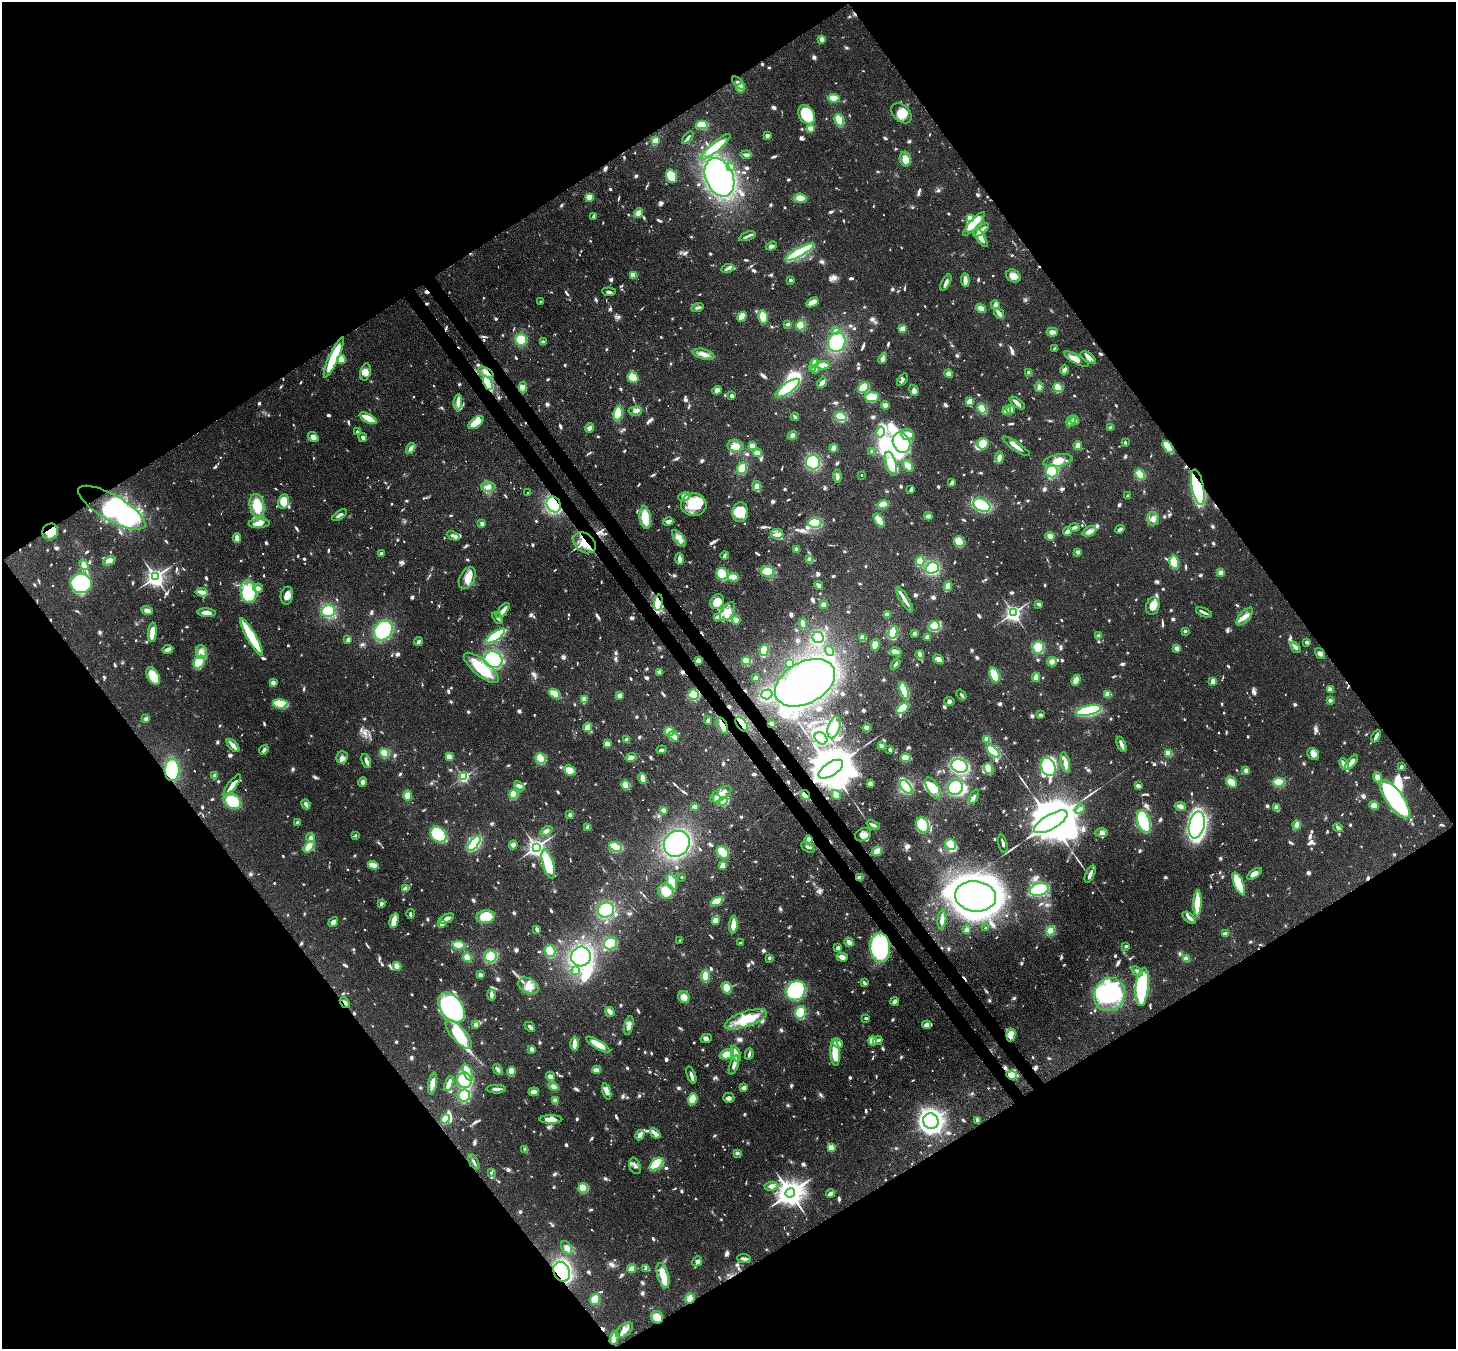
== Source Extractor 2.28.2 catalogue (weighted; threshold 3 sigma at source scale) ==
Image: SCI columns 79-5892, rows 347-5732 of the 5970 x 5942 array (HDU 1 of 3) = the unmasked area's bounding box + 8 px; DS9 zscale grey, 4 x 4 block average (1 PNG px = mean of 4 x 4 image px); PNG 1458 x 1351 px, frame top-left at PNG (2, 2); each listed source drawn as its Kron ellipse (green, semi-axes under 4 px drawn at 4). Shown black and unused: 50% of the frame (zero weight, under 3 of 4 exposures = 7% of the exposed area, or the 3 px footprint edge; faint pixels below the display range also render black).
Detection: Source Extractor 2.28.2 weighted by HDU 2 'WHT'. Background 0.0754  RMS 0.0038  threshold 0.0172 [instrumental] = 3 sigma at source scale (4.5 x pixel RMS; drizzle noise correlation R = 1.50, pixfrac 1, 0.05/0.05 arcsec/px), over >= 5 px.
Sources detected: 1600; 17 too faint to see at this stretch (4 x 4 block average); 27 inside a brighter object's white glare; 12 cosmic-ray / hot-pixel residue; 1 long thin detection or spike segment (spike, bleed or trail) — neither listed nor drawn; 22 coinciding with a brighter row at this scale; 107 inside a brighter listed object's ellipse — not listed separately; of the other 1414, all 500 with FLUX_AUTO >= 6.52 (the completeness limit of this list) listed and drawn (914 fainter detections not listed), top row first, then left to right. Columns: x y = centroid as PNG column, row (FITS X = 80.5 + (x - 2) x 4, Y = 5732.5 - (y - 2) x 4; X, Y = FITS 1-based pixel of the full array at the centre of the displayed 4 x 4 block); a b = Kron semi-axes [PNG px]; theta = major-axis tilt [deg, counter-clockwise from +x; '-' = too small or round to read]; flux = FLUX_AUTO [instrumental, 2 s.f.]
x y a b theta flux
821 39 4 4 - 9.9
738 83 8 3 -48 16
741 88 4 3 - 33
834 98 6 4 -6 26
901 113 12 8 -45 31
807 115 10 7 -56 140
839 120 6 4 -66 57
702 125 5 4 - 60
810 128 4 3 - 15
767 136 3 3 - 11
688 138 7 2 51 7.6
655 141 3 3 - 32
715 147 19 4 41 72
746 155 5 3 - 6.7
905 159 7 5 -80 26
730 166 4 2 - 6.6
671 176 7 5 -70 84
719 177 20 13 -66 460
589 197 4 3 - 22
800 198 6 4 -5 29
638 213 5 3 - 25
594 216 4 2 - 7
971 219 4 3 - 51
974 224 15 4 48 62
981 230 9 3 40 17
747 236 8 3 21 7.4
981 238 11 3 -58 28
771 246 6 4 22 9
800 252 16 4 29 180
727 269 6 2 22 9.5
633 275 3 3 - 35
1013 276 7 6 - 21
791 280 3 2 - 7.4
965 280 7 3 -84 16
946 283 9 3 61 11
609 292 6 2 -5 6.9
541 302 2 2 - 15
812 302 6 3 31 33
995 305 4 2 - 22
698 308 6 2 20 7.6
981 308 5 3 - 21
999 313 6 3 -52 16
742 317 5 4 - 40
763 317 7 5 -79 42
788 324 3 3 - 6.6
801 325 5 4 - 62
903 329 4 3 - 17
835 331 4 3 - 9.5
1052 332 5 4 - 12
521 340 6 6 - 62
543 342 3 3 - 6.9
837 342 10 8 71 140
1055 349 2 2 - 11
703 354 11 5 -14 19
334 357 22 5 66 130
1088 357 8 4 -35 13
341 359 4 3 - 29
883 359 5 3 - 15
1076 359 13 4 -28 22
814 363 4 2 - 28
823 365 7 3 2 21
812 368 3 3 - 9.6
815 369 4 3 - 13
1064 370 4 3 - 11
365 372 8 5 75 15
486 372 8 3 -30 12
1029 373 2 2 - 51
949 374 4 4 - 11
633 377 6 5 - 40
902 380 7 3 52 6.6
488 383 7 3 -65 86
822 383 6 2 48 28
523 387 5 4 - 10
1039 387 5 4 - 8.2
1058 387 4 4 - 55
787 388 15 5 35 150
863 388 6 5 - 54
717 390 5 4 - 12
914 390 6 4 -59 10
732 396 3 3 - 9
872 397 7 5 3 57
458 402 8 3 85 14
969 402 3 2 - 35
1017 403 9 3 -38 12
885 405 4 3 - 14
982 409 5 3 - 77
1011 410 4 3 - 19
635 411 7 4 3 11
1007 411 4 3 - 29
618 413 7 4 81 62
841 416 6 4 -19 120
795 417 4 2 - 7.7
368 418 9 2 -29 72
1071 421 6 3 62 36
1075 421 4 3 - 7
476 423 9 4 38 38
1111 427 4 2 - 6.6
589 428 5 3 - 9.1
357 431 2 2 - 7.8
880 432 5 4 - 37
907 434 7 5 -23 22
792 435 5 4 - 9.5
313 437 6 4 -38 16
363 437 4 3 - 9.9
902 443 10 8 -63 190
1125 443 2 2 - 20
983 444 6 5 - 42
736 446 8 5 -10 31
752 446 2 2 - 86
1016 446 16 3 -34 21
1078 446 4 3 - 17
1168 447 7 3 -50 77
411 448 6 4 60 9.9
833 448 4 2 - 35
872 452 3 2 - 11
758 453 4 3 - 24
999 458 6 3 82 15
1058 461 15 6 11 32
813 462 7 7 - 140
891 464 12 5 -75 52
908 466 6 4 -53 23
742 468 5 5 - 28
1052 471 6 6 - 97
861 475 2 2 - 8.2
1140 475 5 4 - 46
837 476 6 3 -87 10
952 483 4 2 - 11
757 486 5 4 - 10
488 487 7 4 -3 12
1198 487 18 6 -78 330
911 490 4 2 - 11
528 493 2 2 - 9.6
684 496 6 4 19 9.3
1128 496 2 2 - 7.5
284 501 7 5 78 41
554 504 8 6 -57 210
694 505 13 11 -8 76
883 505 6 3 13 56
982 505 9 6 -30 160
257 506 12 7 -79 68
112 508 38 12 -30 430
740 512 10 8 84 63
340 515 8 3 35 6.9
928 516 4 3 - 14
645 517 11 5 -82 62
1153 519 7 5 -76 14
879 520 8 4 -55 41
668 522 5 3 - 12
259 523 11 4 2 17
815 523 7 4 4 100
482 524 3 2 - 11
1075 527 5 3 - 7
1120 529 5 3 - 7.1
50 531 8 7 - 49
1067 531 4 3 - 15
1089 531 7 4 25 13
777 534 6 4 -5 17
453 536 7 3 -26 10
1050 536 4 3 - 17
237 538 5 3 - 18
679 538 10 4 -51 18
959 542 6 5 - 75
584 543 12 9 -38 51
796 549 4 3 - 7.4
1078 552 3 3 - 9.5
381 553 3 2 - 8.9
724 555 4 2 - 6.9
679 559 6 2 -87 22
810 560 4 3 - 19
109 561 6 3 23 28
920 561 5 3 - 66
1174 562 7 4 -80 59
84 565 5 4 - 19
932 568 7 5 18 120
767 572 7 5 -13 75
1221 573 3 2 - 21
722 574 6 5 - 100
155 577 3 3 - 1500
733 577 5 3 - 51
467 578 12 7 61 40
81 583 10 10 - 390
819 585 4 3 - 12
948 586 5 3 - 37
258 588 5 3 - 13
202 592 6 3 -6 20
248 592 11 8 -80 130
287 596 9 6 79 21
904 599 14 2 -59 24
717 602 8 6 54 39
658 603 8 4 83 180
1039 604 4 3 - 7
824 605 4 3 - 14
1153 606 9 6 77 27
147 611 6 4 -19 15
328 611 7 6 - 120
503 611 9 3 50 16
728 612 10 6 58 26
1204 612 8 2 -23 7.9
207 613 9 4 -3 18
1013 613 3 3 - 1200
887 615 3 3 - 15
1245 616 11 5 49 19
498 618 7 3 -49 7.6
717 618 4 3 - 12
736 620 4 4 - 13
803 624 5 3 - 42
934 626 5 5 - 80
383 630 11 8 57 150
1185 631 2 2 - 17
152 632 10 3 85 45
893 632 6 3 78 98
914 633 2 2 - 15
496 636 11 3 35 150
1099 636 4 3 - 10
252 637 21 4 -60 140
818 637 6 5 - 130
863 637 4 3 - 27
927 637 3 2 - 21
348 640 3 3 - 7.4
418 642 4 3 - 6.7
1307 642 3 2 - 7.7
875 645 6 4 78 20
1038 647 6 5 - 77
1295 647 6 4 -49 8.4
1177 648 4 3 - 13
168 649 5 4 - 9.4
764 650 5 3 - 110
830 651 5 4 - 11
201 652 7 5 -79 18
895 652 6 3 -13 25
1320 653 6 4 -56 7.6
920 654 4 3 - 18
938 659 6 3 -34 15
493 660 9 8 - 200
698 660 3 3 - 15
746 661 4 3 - 59
199 662 7 5 60 99
1052 662 5 4 - 12
790 663 4 3 - 29
895 664 6 2 54 7.6
481 668 22 8 -40 86
660 672 3 3 - 12
995 675 8 5 -69 62
153 676 9 5 -60 58
1036 677 4 3 - 19
755 678 3 2 - 15
1076 680 6 3 66 30
1213 681 4 3 - 19
273 683 3 3 - 14
805 683 32 20 28 550
1330 690 3 3 - 16
904 691 8 4 -73 130
555 694 6 4 -38 34
767 694 5 5 - 120
1108 694 4 3 - 26
620 695 4 4 - 9.7
694 695 5 5 - 100
961 695 6 2 -52 7.1
584 699 4 2 - 29
1330 700 2 2 - 8.8
949 701 5 3 - 8.9
280 704 7 4 -5 110
902 709 7 4 39 69
1088 711 13 5 13 200
1041 715 3 2 - 7.7
146 719 4 3 - 8.3
708 720 4 3 - 6.5
742 724 8 5 -53 31
771 724 2 2 - 15
723 726 9 4 -66 34
587 727 5 4 - 20
834 727 11 6 71 30
867 728 4 3 - 20
669 732 5 4 - 44
674 736 6 2 -40 27
1376 736 7 2 65 11
821 738 7 5 -43 100
987 739 3 3 - 35
627 740 3 3 - 12
607 744 4 3 - 25
1121 744 8 3 -67 16
233 745 8 3 -47 19
881 746 4 3 - 7
890 749 3 2 - 6.8
264 750 5 3 - 6.9
662 750 5 3 - 7.1
993 752 8 4 -43 98
384 753 4 4 - 52
1168 753 4 4 - 30
1313 754 6 5 - 17
342 757 6 5 - 12
449 757 3 3 - 21
631 757 5 3 - 12
540 758 5 5 - 69
906 758 5 3 - 42
366 761 7 3 -68 11
1065 762 10 3 -76 18
1351 762 9 3 51 21
1344 764 6 3 -64 26
959 766 8 6 -26 230
1048 767 9 7 -63 180
1401 767 3 2 - 7.3
831 769 14 6 33 22000
989 769 5 4 - 38
172 770 11 7 -89 140
570 770 6 4 -27 32
1246 770 3 3 - 9.8
214 776 3 3 - 7.8
463 777 2 2 - 420
1377 777 5 4 - 13
643 778 5 3 - 24
363 782 5 4 - 10
1231 782 6 4 -49 33
1279 782 6 4 7 68
870 784 3 3 - 11
232 785 13 3 53 26
626 785 4 4 - 33
519 786 6 3 -40 7.8
1138 786 4 3 - 8
906 787 8 4 -51 160
933 788 11 6 -59 38
955 788 8 7 - 140
514 794 4 3 - 56
721 794 12 6 32 25
805 795 5 2 - 47
836 795 5 4 - 16
408 796 5 4 - 24
974 797 8 3 64 7.9
716 798 2 2 - 53
1395 799 23 8 -55 410
232 801 9 7 -33 91
723 801 4 3 - 60
306 804 5 3 - 9.4
695 806 4 3 - 9.3
1180 806 5 3 - 14
1374 806 5 4 - 19
1277 808 4 3 - 22
1080 809 5 3 - 7.3
663 810 4 3 - 9.2
570 815 2 2 - 31
1144 821 11 6 -71 360
298 822 3 2 - 6.6
1051 822 19 7 30 30000
873 825 7 3 -24 9
922 825 8 6 -67 110
1197 825 13 7 78 910
1297 825 4 3 - 16
588 827 3 3 - 13
1338 828 5 3 - 7.9
546 831 6 4 31 7.7
1102 833 6 3 1 7.1
438 834 9 7 -44 170
863 835 8 6 30 14
355 836 2 2 - 13
310 838 4 4 - 7.3
808 840 5 2 - 31
474 844 9 4 52 160
677 844 13 12 - 410
951 844 6 5 - 36
1003 844 9 3 -77 7.4
513 845 4 4 - 9
309 847 7 4 53 40
536 847 3 3 - 1400
616 847 7 3 -24 91
808 847 7 3 -30 6.8
877 851 5 3 - 25
723 852 7 5 -52 78
548 864 15 5 -75 140
373 865 6 3 -17 39
723 865 4 2 - 32
1090 874 9 2 65 14
1254 874 8 4 36 16
682 877 2 2 - 10
859 878 4 2 - 24
672 882 8 4 -73 53
1239 884 12 4 -67 150
406 888 3 2 - 24
1039 890 9 6 14 130
666 891 8 7 - 63
976 896 20 15 -6 2500
717 901 6 3 23 79
381 903 3 3 - 6.7
1197 903 12 3 87 100
606 910 8 7 - 130
410 914 5 2 - 8.3
486 917 9 6 7 71
1189 918 8 3 -40 8.4
446 919 8 4 24 14
715 920 4 4 - 19
942 920 10 3 83 14
394 921 8 3 76 43
333 922 5 4 - 13
442 924 4 3 - 8.2
733 925 8 3 87 48
986 928 2 2 - 14
537 929 4 2 - 9.7
967 930 3 3 - 15
1050 931 4 3 - 55
1225 934 3 2 - 23
680 940 2 2 - 11
849 942 5 3 - 12
610 943 7 6 - 99
741 943 2 2 - 7.8
459 945 6 3 -9 53
1126 946 3 2 - 6.7
838 948 4 4 - 8.9
880 948 15 10 -86 330
550 951 6 5 - 64
491 956 6 6 - 100
467 957 5 4 - 27
581 957 10 9 - 270
842 957 6 3 -17 17
769 958 2 2 - 7.8
1186 959 3 2 - 30
397 966 4 3 - 19
576 971 4 4 - 9.3
1137 971 6 3 -42 7.7
480 975 4 3 - 9
705 976 5 3 - 48
864 983 4 2 - 11
529 986 11 7 -27 27
1142 987 19 6 84 280
727 988 6 5 - 50
796 991 10 9 - 190
491 995 6 2 -89 15
1110 995 17 15 60 380
684 997 6 5 - 21
895 1001 4 3 - 11
345 1003 6 3 -53 7.2
452 1008 17 11 -54 580
610 1012 5 3 - 23
800 1013 6 5 - 91
866 1018 2 2 - 9
746 1019 22 7 19 71
476 1025 2 2 - 12
927 1025 4 4 - 15
629 1026 10 4 77 16
530 1027 6 3 -43 7.1
459 1034 18 7 -49 120
1011 1035 6 4 82 47
706 1039 6 4 25 8.7
878 1040 5 3 - 6.7
872 1041 4 4 - 27
837 1043 6 3 -27 26
574 1044 7 3 -90 26
598 1045 13 4 -31 41
531 1049 4 3 - 8.3
835 1053 13 4 -85 65
727 1054 7 5 21 25
736 1054 8 3 -68 29
749 1054 6 2 78 7.3
734 1065 10 4 71 14
498 1070 6 3 -51 7.2
597 1070 4 2 - 20
511 1071 4 3 - 44
468 1072 8 3 -66 96
691 1075 9 2 -70 10
1012 1075 5 3 - 60
550 1076 5 4 - 11
465 1080 8 7 - 160
433 1084 11 4 82 23
449 1084 8 3 68 22
553 1086 5 4 - 12
744 1087 4 3 - 8.6
496 1089 10 3 0 8.9
607 1091 8 4 -73 15
534 1092 5 3 - 15
464 1096 6 5 - 120
729 1098 6 5 - 8.2
693 1099 6 4 73 43
555 1101 3 2 - 19
445 1119 5 3 - 43
551 1119 11 3 0 29
977 1120 3 2 - 8.7
931 1121 8 7 - 1100
655 1133 6 3 -39 19
640 1135 5 4 - 12
831 1148 2 2 - 120
525 1150 3 2 - 11
737 1153 3 3 - 6.7
474 1162 8 2 -59 7.2
656 1164 8 4 39 120
635 1166 8 5 -69 10
491 1173 2 2 - 7
771 1186 7 4 7 12
583 1188 5 4 - 61
790 1193 5 4 - 4100
830 1193 4 2 - 16
567 1248 7 5 -59 16
744 1258 7 3 -7 7.6
697 1261 5 4 - 10
631 1269 4 3 - 19
646 1269 4 4 - 9.8
562 1272 10 8 -65 340
663 1276 13 5 -74 46
690 1298 5 4 - 19
595 1299 5 5 - 41
657 1317 6 6 - 26
624 1330 10 5 39 18
614 1338 7 4 77 15
Overlapping masked pixels (flux is a lower limit): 23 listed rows (the first 20) at x y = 334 357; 486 372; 488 383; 1168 447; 1198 487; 554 504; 50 531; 584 543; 658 603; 742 724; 771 724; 723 726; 831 769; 172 770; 805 795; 808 840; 859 878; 880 948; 1110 995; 345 1003